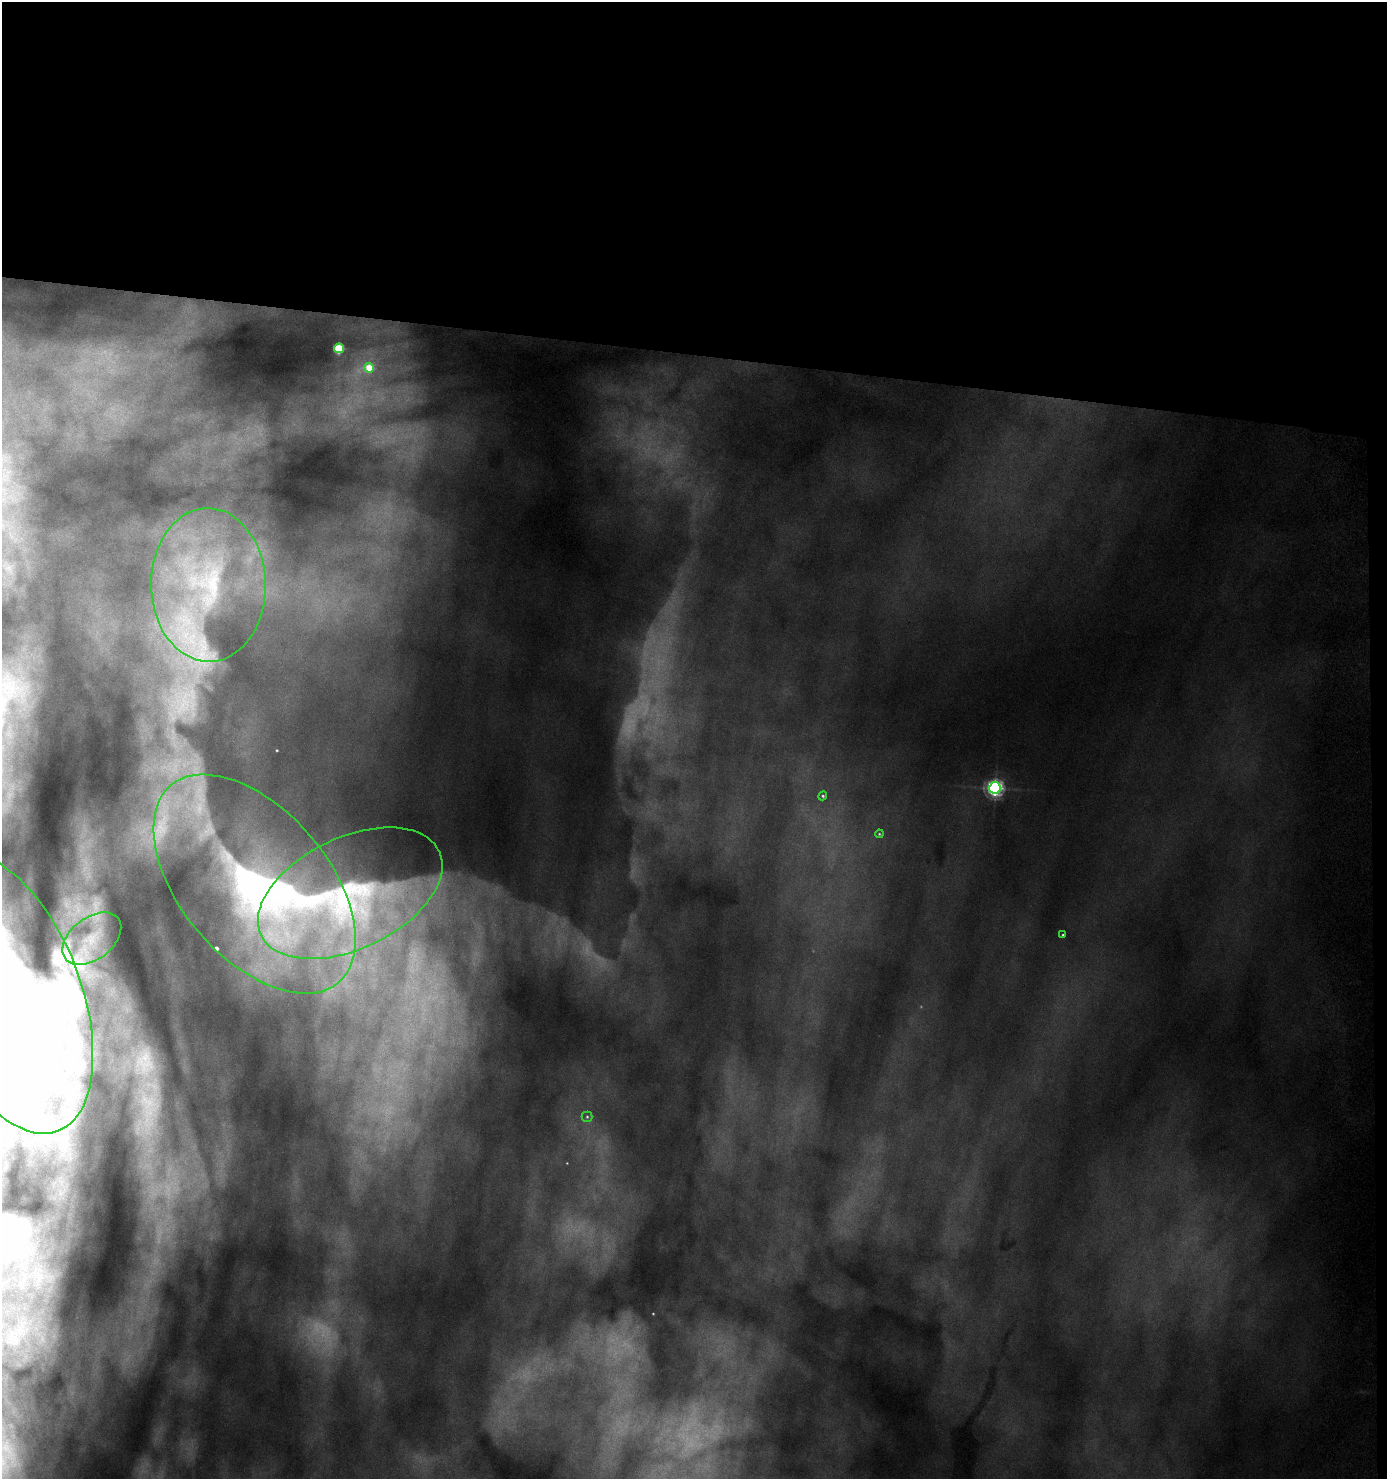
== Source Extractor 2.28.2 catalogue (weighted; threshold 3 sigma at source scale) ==
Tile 3 of 3 x 3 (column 3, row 1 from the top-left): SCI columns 2929-4313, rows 2962-4438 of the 4569 x 4446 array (HDU 1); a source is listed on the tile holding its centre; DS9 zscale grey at full resolution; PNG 1389 x 1481 px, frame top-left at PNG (2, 2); each listed source drawn as its Kron ellipse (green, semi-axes under 4 px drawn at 4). Shown black and unused: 25% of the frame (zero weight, under 3 of 6 exposures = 3% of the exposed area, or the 3 px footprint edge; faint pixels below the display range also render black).
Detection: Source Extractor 2.28.2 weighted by HDU 2 'WHT'; one run over the whole footprint, this tile lists its part. Background 0.167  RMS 0.02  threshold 0.08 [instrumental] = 3 sigma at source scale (4.09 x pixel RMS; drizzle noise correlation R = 1.36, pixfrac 0.8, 0.05/0.05 arcsec/px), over >= 5 px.
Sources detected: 21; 4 too faint to see at this stretch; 2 inside a brighter object's white glare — neither listed nor drawn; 3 inside a brighter listed object's ellipse — not listed separately; the other 12 listed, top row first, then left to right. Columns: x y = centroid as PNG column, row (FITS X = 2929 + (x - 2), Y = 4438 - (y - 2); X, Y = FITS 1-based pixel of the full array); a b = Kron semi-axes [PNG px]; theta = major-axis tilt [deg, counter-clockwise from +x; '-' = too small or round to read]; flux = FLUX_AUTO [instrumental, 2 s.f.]
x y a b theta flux
339 348 5 5 - 100
369 368 5 4 - 39
208 585 77 57 -89 400
995 788 6 6 - 530
823 796 4 4 - 2
879 834 4 3 - 1.4
255 884 129 74 -50 850
350 893 98 56 25 350
1063 935 3 3 - 1.5
92 939 33 21 37 75
6 994 147 74 -69 1100
587 1117 5 5 - 2.6
Isophote crosses this tile's border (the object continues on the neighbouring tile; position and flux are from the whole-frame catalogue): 1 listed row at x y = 6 994